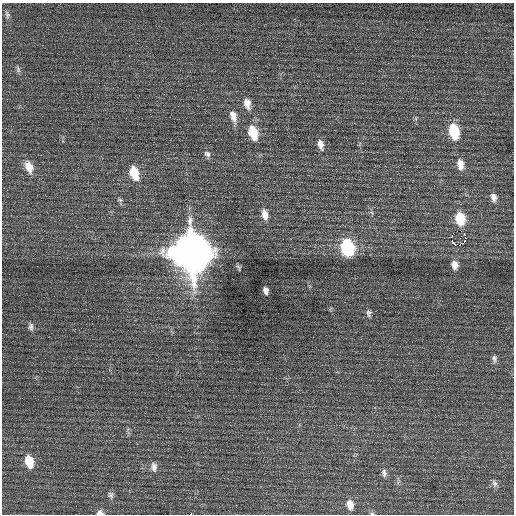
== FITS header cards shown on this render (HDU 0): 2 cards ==
NAXIS1  =                  512 / Axis length
NAXIS2  =                  512 / Axis length

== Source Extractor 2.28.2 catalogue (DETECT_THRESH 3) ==
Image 512 x 512 px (HDU 0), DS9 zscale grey, 1 PNG px = 1 image px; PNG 516 x 516 px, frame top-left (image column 1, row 512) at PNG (2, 3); no overlay
Background 0.187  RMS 0.71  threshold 2.12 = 3 sigma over >= 5 px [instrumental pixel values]
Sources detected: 35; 1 with non-positive FLUX_AUTO (blend fragments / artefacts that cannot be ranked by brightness) is not listed; the other 34 listed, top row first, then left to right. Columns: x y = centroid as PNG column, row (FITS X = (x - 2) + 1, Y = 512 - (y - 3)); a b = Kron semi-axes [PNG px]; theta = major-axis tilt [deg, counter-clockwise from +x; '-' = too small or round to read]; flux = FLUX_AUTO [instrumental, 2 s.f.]
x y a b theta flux
7 15 12 6 -77 170
18 69 10 6 -83 130
247 103 13 8 -78 400
233 116 16 8 -75 410
454 131 13 8 -79 2200
253 132 14 8 -73 1300
320 144 13 7 -75 310
207 154 9 7 -39 170
460 164 14 9 -79 470
29 167 15 9 -68 580
134 173 14 8 -72 1200
493 197 11 8 -75 290
120 200 6 5 - 81
265 215 14 8 -77 420
460 219 10 7 -80 1600
465 235 4 4 - 100
451 237 2 2 - 880
465 240 5 4 - 72
347 248 12 9 -79 4500
191 253 16 13 -74 160000
455 265 9 8 - 360
266 290 7 5 -77 190
369 313 9 6 83 140
31 327 11 6 -90 170
494 358 9 6 -84 150
29 461 12 8 -77 1000
154 467 13 8 -87 270
384 473 11 7 -82 180
494 483 10 7 -62 160
111 495 10 8 -75 150
350 504 12 8 -78 400
100 513 8 6 -5 210
372 513 5 5 - 73
191 514 2 2 - 46
At the frame edge (FLAGS 8, measured only in part): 3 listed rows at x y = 100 513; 372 513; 191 514
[1 non-positive-flux detection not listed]